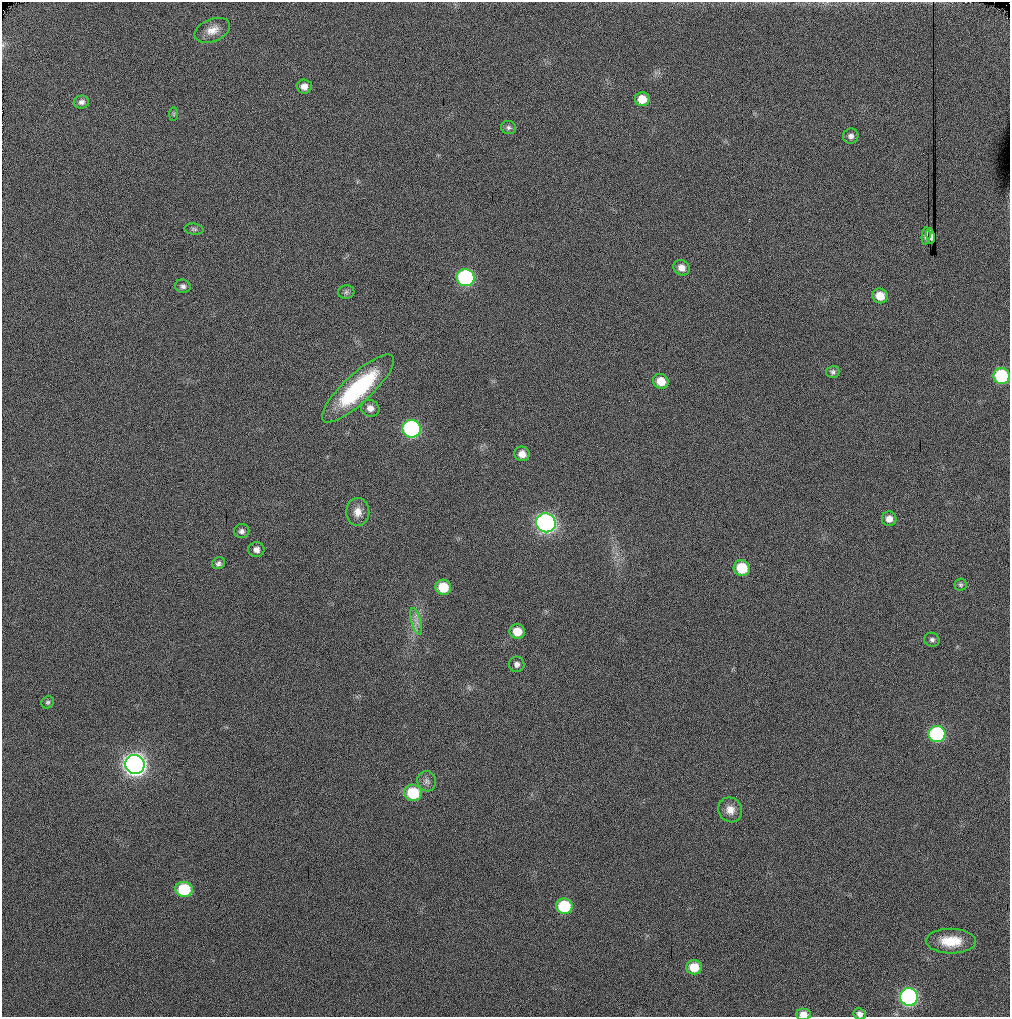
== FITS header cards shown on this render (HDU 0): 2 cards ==
NAXIS1  =                 1008
NAXIS2  =                 1015

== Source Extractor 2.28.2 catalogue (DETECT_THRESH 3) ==
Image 1008 x 1015 px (HDU 0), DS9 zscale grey, 1 PNG px = 1 image px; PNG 1012 x 1019 px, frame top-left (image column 1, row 1015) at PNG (2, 2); each listed source drawn as its Kron ellipse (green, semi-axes under 4 px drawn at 4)
Background 134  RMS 15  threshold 44.5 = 3 sigma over >= 5 px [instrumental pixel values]
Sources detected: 48; all 48 listed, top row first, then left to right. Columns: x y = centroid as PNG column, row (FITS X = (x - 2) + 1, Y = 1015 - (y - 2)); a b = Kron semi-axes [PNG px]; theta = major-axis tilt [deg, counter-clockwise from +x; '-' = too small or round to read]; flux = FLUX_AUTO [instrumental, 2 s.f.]
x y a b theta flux
212 30 18 11 21 12000
304 87 7 7 - 7100
642 99 7 7 - 17000
81 102 8 6 14 3900
174 114 7 4 89 1500
508 127 7 6 - 2700
851 136 8 7 - 4200
194 229 9 5 -8 2200
926 236 9 4 83 3100
930 236 7 4 -79 3800
682 268 8 7 - 7500
466 278 9 8 - 180000
183 286 8 6 -15 3100
346 292 8 6 4 2900
880 296 8 7 - 16000
833 372 6 6 - 2500
1002 376 8 8 - 85000
661 381 8 7 - 15000
358 388 47 14 43 110000
370 408 9 8 - 6600
412 429 9 8 - 210000
522 454 8 7 - 7600
358 512 14 11 88 9900
889 519 7 7 - 7300
546 523 10 9 - 400000
242 531 7 7 - 3300
256 549 8 7 - 4900
218 563 7 5 29 2800
742 568 8 7 - 35000
960 585 6 6 - 2000
443 587 8 7 - 26000
416 621 14 5 -74 5900
517 632 8 7 - 15000
932 640 8 7 - 3000
517 664 7 7 - 4100
48 702 6 5 - 2000
937 734 8 8 - 140000
135 764 10 9 - 850000
427 781 10 9 - 4800
413 793 9 8 - 44000
730 810 13 11 -59 9500
184 889 8 7 - 55000
564 906 8 7 - 57000
951 941 25 12 0 27000
694 967 7 7 - 21000
909 997 9 8 - 290000
803 1014 7 6 - 8000
860 1014 6 5 - 3700
At the frame edge (FLAGS 8, measured only in part): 2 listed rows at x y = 803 1014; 860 1014